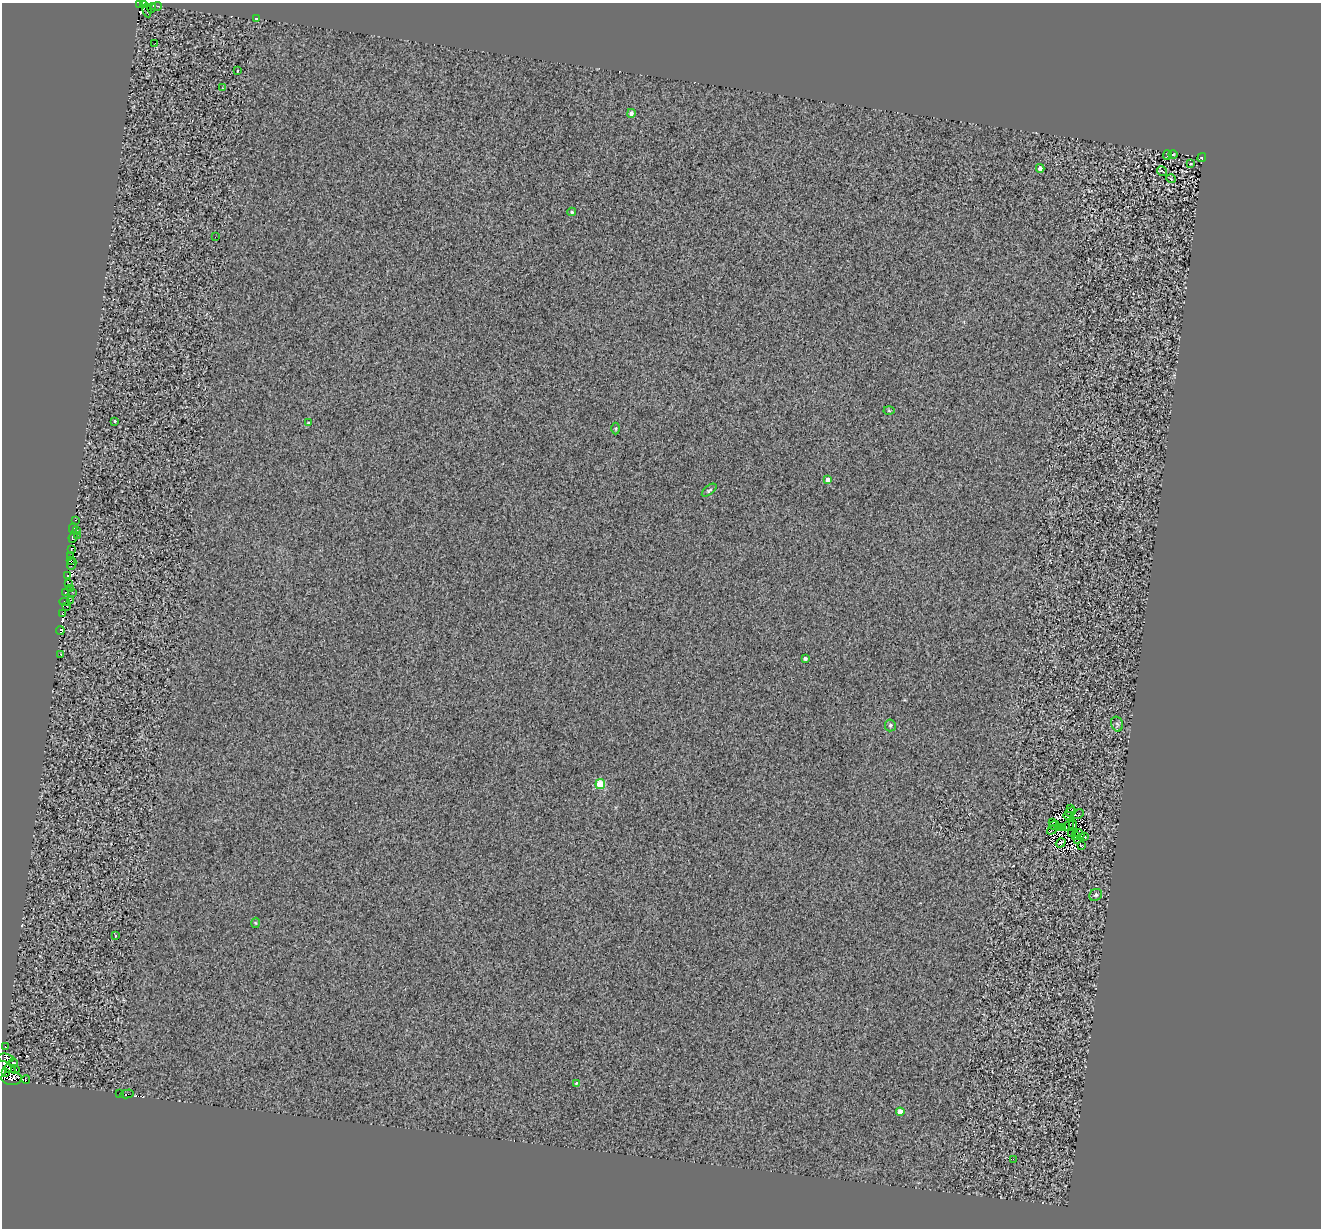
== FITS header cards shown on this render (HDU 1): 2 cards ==
NAXIS1  =                 1319
NAXIS2  =                 1226

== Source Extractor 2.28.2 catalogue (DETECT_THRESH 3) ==
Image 1319 x 1226 px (HDU 1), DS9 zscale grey, 1 PNG px = 1 image px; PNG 1323 x 1230 px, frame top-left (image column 1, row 1226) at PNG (2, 3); each listed source drawn as its Kron ellipse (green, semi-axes under 4 px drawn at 4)
Background 1.03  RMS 3.3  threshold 9.9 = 3 sigma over >= 5 px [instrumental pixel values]
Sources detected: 97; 14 with non-positive FLUX_AUTO (blend fragments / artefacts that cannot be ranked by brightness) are neither listed nor drawn; the other 83 listed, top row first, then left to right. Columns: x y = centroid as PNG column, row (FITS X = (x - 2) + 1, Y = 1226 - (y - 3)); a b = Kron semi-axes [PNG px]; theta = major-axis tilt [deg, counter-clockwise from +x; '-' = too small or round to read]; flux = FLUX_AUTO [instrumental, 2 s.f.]
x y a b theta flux
140 4 3 2 - 1900
144 4 3 2 - 410
156 6 5 3 - 390
152 8 5 2 - 390
147 10 7 3 -81 1900
256 19 4 3 - 3200
155 43 2 2 - 130
237 71 3 2 - 500
222 88 4 3 - 150
631 113 4 4 - 790
1167 155 5 2 - 210
1173 155 5 3 - 210
1202 158 5 3 - 2400
1191 164 3 2 - 160
1040 168 4 4 - 1700
1162 171 5 2 - 160
1171 179 5 3 - 160
572 212 4 3 - 380
215 237 2 2 - 140
889 411 5 3 - 220
114 421 3 3 - 470
308 423 3 3 - 360
616 428 6 3 -90 230
827 480 4 4 - 1400
709 490 9 4 39 480
75 520 3 3 - 1900
73 528 5 3 - 2500
77 530 2 2 - 1200
77 535 3 2 - 410
73 537 5 3 - 2800
71 549 3 2 - 2100
70 556 3 2 - 1700
70 561 4 3 - 1000
72 564 6 3 65 2500
67 576 2 2 - 480
69 584 3 3 - 480
70 589 3 2 - 2000
72 592 3 2 - 180
66 593 4 2 - 1600
71 600 3 2 - 1500
65 602 5 3 - 1800
67 606 3 2 - 860
62 613 4 3 - 3900
60 631 4 3 - 220
61 655 3 2 - 330
805 658 3 3 - 570
1117 724 7 5 -74 410
890 725 6 5 - 420
600 784 5 4 - 9600
1070 808 3 2 - 76
1070 812 5 2 - 220
1078 814 6 4 30 54
1068 816 4 3 - 240
1052 822 2 2 - 170
1054 825 5 2 - 180
1068 825 6 2 36 93
1073 825 5 2 - 280
1059 827 4 2 - 180
1062 827 3 2 - 140
1052 830 6 2 36 200
1072 834 4 2 - 180
1080 834 5 2 - 220
1076 836 4 2 - 160
1085 837 3 2 - 180
1077 839 3 2 - 37
1061 843 5 3 - 370
1081 845 4 3 - 160
1096 895 7 5 32 390
255 923 5 3 - 190
115 936 3 2 - 200
5 1047 3 2 - 280
6 1058 8 4 -9 5100
13 1063 4 3 - 1600
10 1069 6 3 -13 480
15 1070 4 3 - 2000
5 1072 2 2 - 1600
11 1078 10 6 -3 11000
26 1079 4 2 - 460
576 1083 3 2 - 210
120 1094 3 3 - 2400
127 1094 7 2 12 1000
900 1112 4 4 - 2900
1013 1159 2 2 - 1600
At the frame edge (FLAGS 8, measured only in part): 2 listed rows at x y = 140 4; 144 4
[14 non-positive-flux detections neither listed nor drawn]